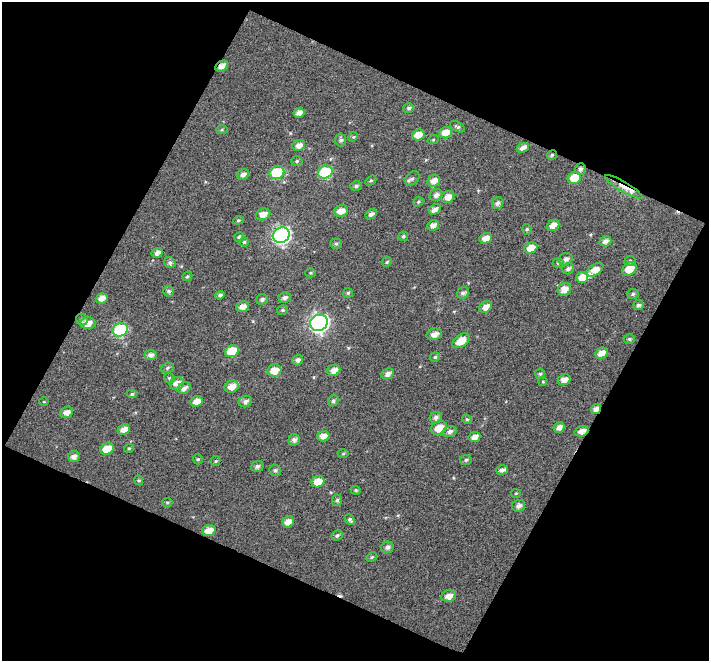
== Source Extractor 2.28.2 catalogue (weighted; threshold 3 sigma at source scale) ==
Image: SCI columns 1-707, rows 33-691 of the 707 x 718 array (HDU 1 of 3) = the unmasked area's bounding box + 8 px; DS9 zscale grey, full resolution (1 PNG px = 1 image px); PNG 711 x 663 px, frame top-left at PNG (2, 2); each listed source drawn as its Kron ellipse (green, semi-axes under 4 px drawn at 4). Shown black and unused: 46% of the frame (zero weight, under 5 of 10 exposures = <1% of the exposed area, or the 3 px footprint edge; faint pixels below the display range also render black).
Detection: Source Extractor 2.28.2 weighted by HDU 2 'WHT'. Background 0.0189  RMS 0.076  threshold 0.31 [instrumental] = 3 sigma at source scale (4.09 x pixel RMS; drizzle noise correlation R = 1.36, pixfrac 0.8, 0.0396/0.0396 arcsec/px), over >= 5 px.
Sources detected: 136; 1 cosmic-ray / hot-pixel residue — neither listed nor drawn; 2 inside a brighter listed object's ellipse — not listed separately; the other 133 listed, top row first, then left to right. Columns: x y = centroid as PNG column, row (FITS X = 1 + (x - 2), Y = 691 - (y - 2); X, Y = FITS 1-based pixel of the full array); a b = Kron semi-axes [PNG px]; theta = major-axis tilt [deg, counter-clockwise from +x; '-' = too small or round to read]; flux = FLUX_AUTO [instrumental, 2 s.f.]
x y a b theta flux
222 66 6 5 - 48
409 108 5 5 - 14
299 113 5 5 - 38
457 127 8 4 -27 13
222 130 6 4 1 9.4
445 133 7 5 17 66
418 135 6 5 - 67
353 137 5 4 - 7.5
341 140 6 5 - 17
433 140 5 3 - 7
299 145 6 5 - 40
523 148 6 4 25 37
552 155 5 4 - 12
297 161 5 5 - 11
580 169 6 5 - 21
325 172 7 6 - 540
277 173 7 6 - 410
243 175 6 5 - 31
412 178 8 6 43 18
574 178 7 6 - 140
371 181 6 4 32 10
434 181 6 5 - 50
356 186 6 5 - 15
624 187 21 5 -30 61
436 195 6 5 - 28
448 197 6 5 - 47
418 202 5 4 - 10
498 203 6 5 - 23
435 209 6 5 - 32
341 211 7 5 18 54
263 214 7 5 19 53
371 214 6 4 34 28
238 220 5 4 - 9.2
433 225 6 5 - 36
553 225 6 5 - 57
527 229 5 4 - 11
281 235 9 7 26 1900
403 236 5 4 - 11
239 237 5 4 - 10
486 238 6 5 - 50
605 241 6 5 - 30
244 242 4 4 - 9.2
336 244 5 5 - 10
531 248 7 5 24 82
157 253 6 4 27 34
566 259 7 6 - 26
630 261 5 5 - 13
387 262 5 4 - 9.6
170 263 6 5 - 17
558 263 5 4 - 11
568 269 6 5 - 20
629 269 7 6 - 110
595 270 9 5 36 69
311 273 5 4 - 8.1
187 276 5 4 - 10
582 277 6 5 - 78
564 289 7 6 - 65
169 291 5 5 - 14
348 293 5 4 - 11
463 293 6 5 - 20
633 294 6 5 - 12
220 295 5 3 - 14
102 298 6 5 - 44
285 298 6 5 - 25
262 299 6 5 - 18
638 305 5 4 - 16
243 307 6 5 - 44
486 307 7 5 32 45
283 310 5 4 - 12
82 320 6 5 - 15
88 323 7 6 - 62
319 323 9 8 - 2400
120 330 8 6 22 670
434 334 8 5 11 41
629 339 5 4 - 11
461 341 10 6 36 99
232 351 7 5 27 180
601 353 6 5 - 55
150 355 6 5 - 29
435 357 5 4 - 10
298 360 5 5 - 23
167 368 6 5 - 13
334 370 6 5 - 46
274 371 7 6 - 94
388 374 6 5 - 31
540 374 5 5 - 9.5
169 378 5 4 - 9.4
564 380 6 5 - 47
543 382 4 3 - 6.5
177 383 7 6 - 52
232 387 7 6 - 54
184 388 7 5 29 32
132 394 5 4 - 10
197 401 6 5 - 50
333 401 6 5 - 15
44 402 5 3 - 6.4
245 402 7 5 22 23
596 409 5 4 - 43
67 412 6 5 - 40
436 417 6 5 - 23
467 419 5 4 - 10
559 427 6 5 - 33
439 428 8 6 29 99
124 429 6 5 - 47
581 431 7 5 20 42
450 432 7 5 16 24
323 436 6 5 - 41
474 437 6 5 - 44
294 440 6 5 - 23
129 448 5 4 - 7.4
107 449 7 5 21 110
343 454 5 3 - 7.5
74 457 6 5 - 31
198 459 5 5 - 12
466 460 6 5 - 13
216 461 5 4 - 8.1
257 466 6 5 - 19
275 470 6 5 - 14
502 470 6 4 17 27
139 480 5 4 - 9.6
318 482 6 5 - 93
356 490 5 4 - 10
516 493 5 4 - 8.4
337 500 6 5 - 13
167 503 5 4 - 9.3
519 506 7 6 - 28
350 520 6 4 -48 15
288 522 6 5 - 48
209 531 7 5 18 71
337 535 6 5 - 14
387 547 6 5 - 23
372 557 6 4 25 10
449 596 7 6 - 50
Overlapping masked pixels (flux is a lower limit): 6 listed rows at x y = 222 66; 552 155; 580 169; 624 187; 596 409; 581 431